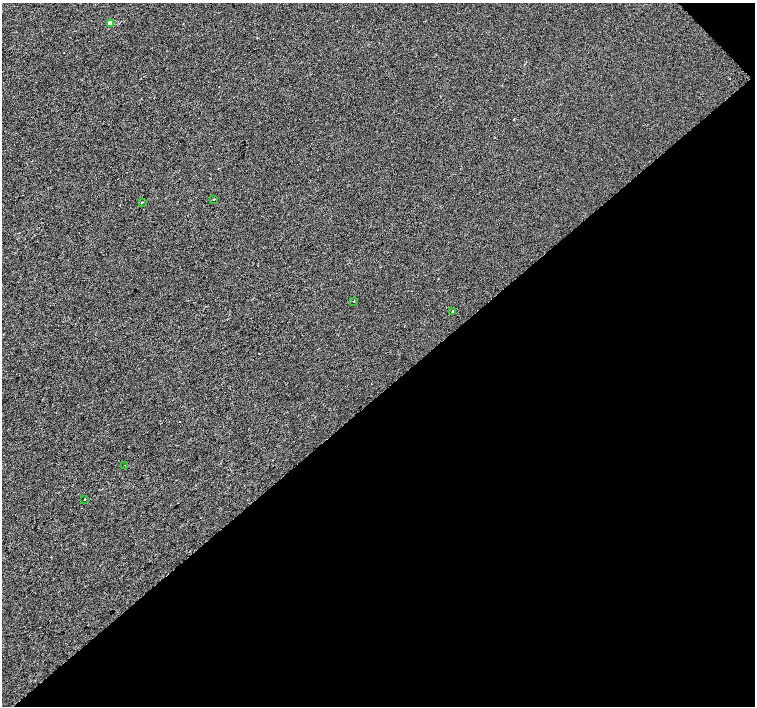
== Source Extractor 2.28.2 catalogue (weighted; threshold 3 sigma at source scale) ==
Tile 12 of 4 x 4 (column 4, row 3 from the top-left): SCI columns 4521-6025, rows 1625-3032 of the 6025 x 5999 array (HDU 1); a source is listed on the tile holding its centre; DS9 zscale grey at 2 x 2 block average (1 PNG px = mean of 2 x 2 image px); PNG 757 x 708 px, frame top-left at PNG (2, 3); each listed source drawn as its Kron ellipse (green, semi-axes under 4 px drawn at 4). Shown black and unused: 45% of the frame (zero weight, under 2 of 3 exposures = <1% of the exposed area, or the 3 px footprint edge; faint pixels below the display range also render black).
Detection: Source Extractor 2.28.2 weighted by HDU 2 'WHT'; one run over the whole footprint, this tile lists its part. Background 9.28e-04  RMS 0.0056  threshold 0.0254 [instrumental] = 3 sigma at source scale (4.5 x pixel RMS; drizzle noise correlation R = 1.50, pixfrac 1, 0.0396/0.0396 arcsec/px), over >= 5 px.
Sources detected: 8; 1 cosmic-ray / hot-pixel residue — neither listed nor drawn; the other 7 listed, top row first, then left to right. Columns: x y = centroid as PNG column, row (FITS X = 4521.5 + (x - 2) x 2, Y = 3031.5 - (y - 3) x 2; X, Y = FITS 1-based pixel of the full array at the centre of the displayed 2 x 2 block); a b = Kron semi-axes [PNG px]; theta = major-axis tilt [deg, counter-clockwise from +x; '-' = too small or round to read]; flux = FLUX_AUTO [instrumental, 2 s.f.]
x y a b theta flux
110 23 3 2 - 20
214 199 2 2 - 1.8
142 202 3 2 - 0.82
354 301 2 2 - 1.2
453 311 3 2 - 1.9
125 465 2 2 - 0.45
85 499 2 2 - 2.2